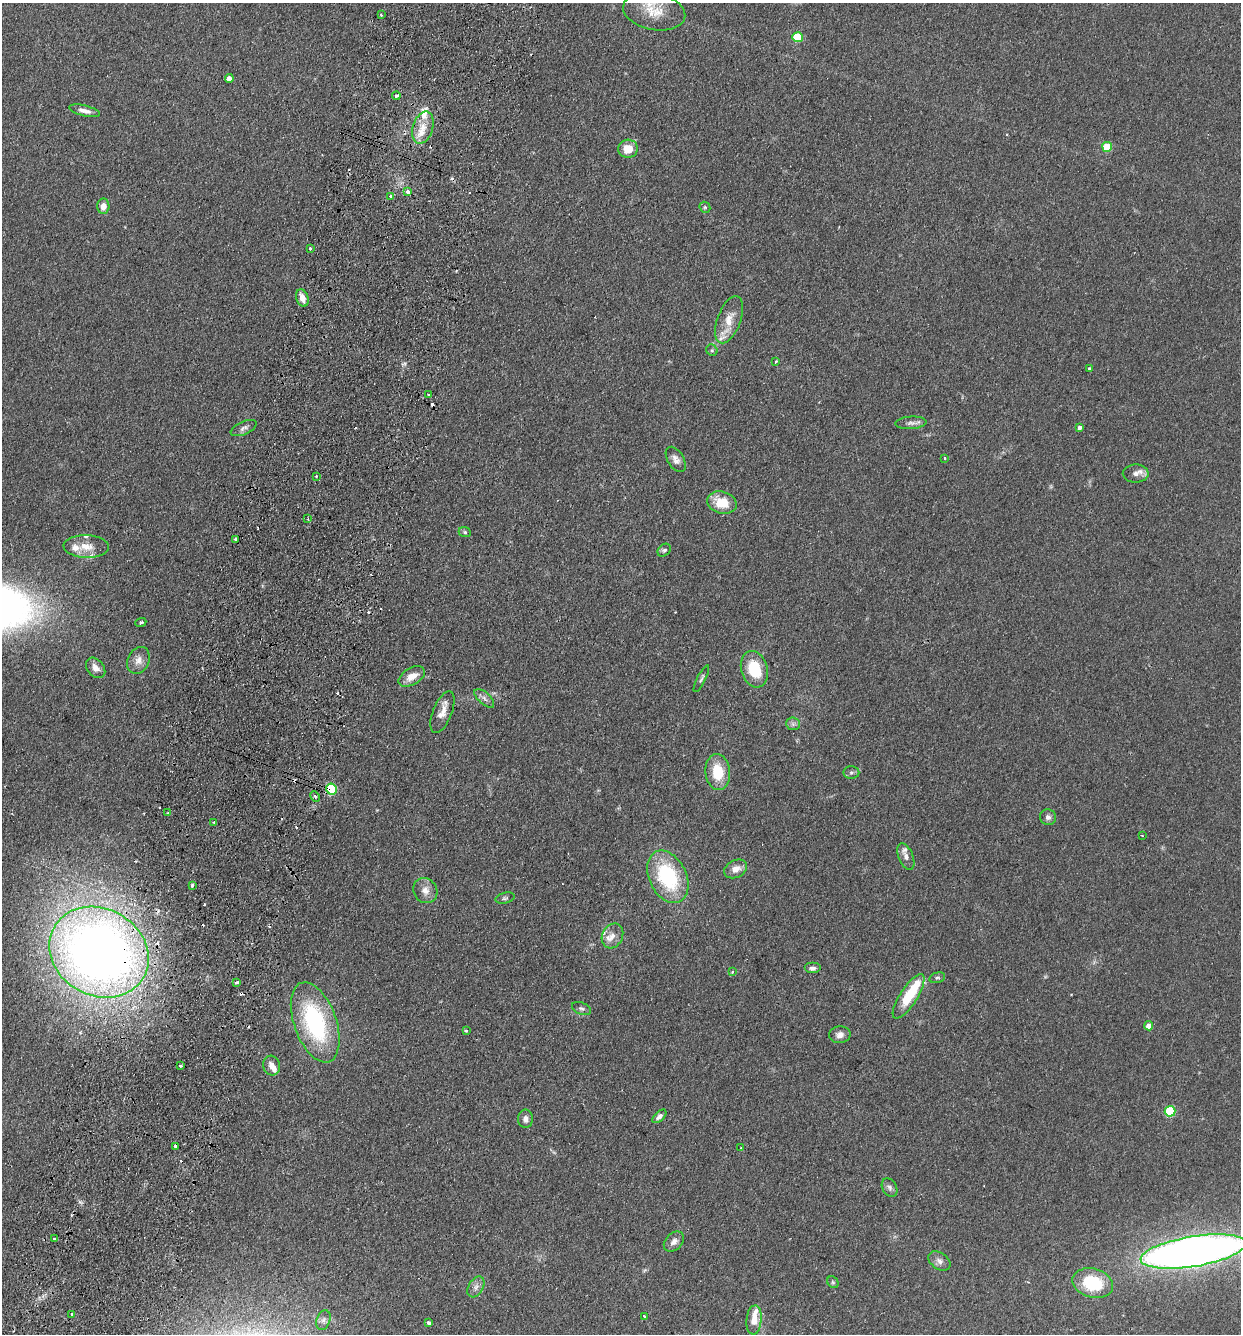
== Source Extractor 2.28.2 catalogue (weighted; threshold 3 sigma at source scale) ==
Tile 7 of 4 x 4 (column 3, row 2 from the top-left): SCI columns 2669-3907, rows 2688-4019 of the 5462 x 5375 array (HDU 1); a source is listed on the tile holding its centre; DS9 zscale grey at full resolution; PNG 1243 x 1336 px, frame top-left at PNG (2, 3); each listed source drawn as its Kron ellipse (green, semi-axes under 4 px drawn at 4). Shown black and unused: <1% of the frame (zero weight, under 2 of 3 exposures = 3% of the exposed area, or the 3 px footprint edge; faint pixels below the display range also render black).
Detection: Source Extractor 2.28.2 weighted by HDU 2 'WHT'; one run over the whole footprint, this tile lists its part. Background 0.127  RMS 0.008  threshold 0.0359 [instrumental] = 3 sigma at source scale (4.5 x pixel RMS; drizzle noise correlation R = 1.50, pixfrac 1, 0.05/0.05 arcsec/px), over >= 5 px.
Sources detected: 115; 16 cosmic-ray / hot-pixel residue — neither listed nor drawn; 11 inside a brighter listed object's ellipse — not listed separately; the other 88 listed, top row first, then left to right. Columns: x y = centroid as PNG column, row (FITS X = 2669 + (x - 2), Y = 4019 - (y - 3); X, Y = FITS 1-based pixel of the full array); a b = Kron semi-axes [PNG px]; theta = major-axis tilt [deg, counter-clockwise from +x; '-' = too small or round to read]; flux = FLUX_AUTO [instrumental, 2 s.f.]
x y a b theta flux
654 11 31 18 -11 21
381 15 4 3 - 0.98
797 37 5 5 - 31
229 78 4 4 - 4.9
396 96 4 3 - 3.4
84 111 15 5 -14 4.6
423 128 16 10 73 11
1107 147 5 5 - 24
628 149 10 9 - 12
408 192 3 3 - 15
390 196 4 3 - 1.4
103 206 7 6 - 6.5
705 207 6 5 - 1.3
310 248 3 3 - 0.99
302 298 9 6 -71 6.4
729 320 25 11 69 13
712 350 6 5 - 1.2
776 361 3 2 - 0.63
1089 369 3 3 - 2
429 395 3 2 - 1
911 423 15 6 4 3.3
1080 427 4 4 - 2.4
244 428 14 6 24 3.2
945 458 3 2 - 0.65
676 459 14 8 -59 4.5
1136 474 13 9 -2 5
316 476 2 2 - 0.67
722 502 15 11 -16 19
308 519 3 2 - 0.77
465 532 6 5 - 1.3
236 539 3 3 - 2.1
86 546 23 11 -2 11
664 550 7 5 42 1.7
141 622 6 3 22 1.2
138 660 14 10 64 6.2
96 668 11 8 -49 5.2
754 669 18 13 -73 29
412 676 14 8 31 8.7
701 679 15 4 63 1.9
484 698 12 6 -43 3.1
442 712 22 9 68 8
793 724 7 6 - 2.2
718 772 18 12 -84 22
851 772 8 6 1 1.9
331 789 5 5 - 57
315 796 5 4 - 1.4
168 813 3 2 - 1
1048 817 8 7 - 2.6
214 822 3 3 - 0.88
1142 836 3 2 - 0.56
906 857 14 7 -67 4
736 869 12 8 27 6.5
668 877 28 18 -64 66
192 885 4 3 - 3.2
425 891 13 11 -52 6.2
505 898 10 5 15 1.8
612 936 13 10 63 5.9
99 952 51 43 -29 750
812 968 8 5 0 2.9
732 972 4 4 - 0.94
937 978 8 5 15 1.6
237 982 3 3 - 5.8
909 996 26 8 57 30
581 1009 10 6 -23 2.2
315 1022 42 21 -70 90
1149 1026 4 4 - 6.9
466 1031 3 3 - 1.3
840 1035 11 8 2 4
180 1066 3 3 - 2.3
272 1066 10 8 -74 5.2
1170 1111 5 5 - 44
659 1116 8 4 42 2.9
525 1119 9 7 90 3.4
175 1146 3 3 - 2.1
740 1148 4 2 - 0.71
890 1188 10 7 -59 2.7
55 1239 4 3 - 3
674 1241 12 8 44 4.5
1193 1251 53 15 9 760
939 1261 12 8 -35 3.6
833 1282 6 5 - 1.3
1093 1283 21 14 -15 39
476 1287 11 7 58 3.8
72 1314 3 3 - 1.6
644 1316 3 3 - 0.99
323 1320 10 6 69 3.4
754 1320 14 7 85 11
428 1323 3 3 - 1.9
Overlapping masked pixels (flux is a lower limit): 3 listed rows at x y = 331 789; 99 952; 315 1022
Isophote crosses this tile's border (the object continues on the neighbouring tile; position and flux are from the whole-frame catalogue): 2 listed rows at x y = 654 11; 1193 1251